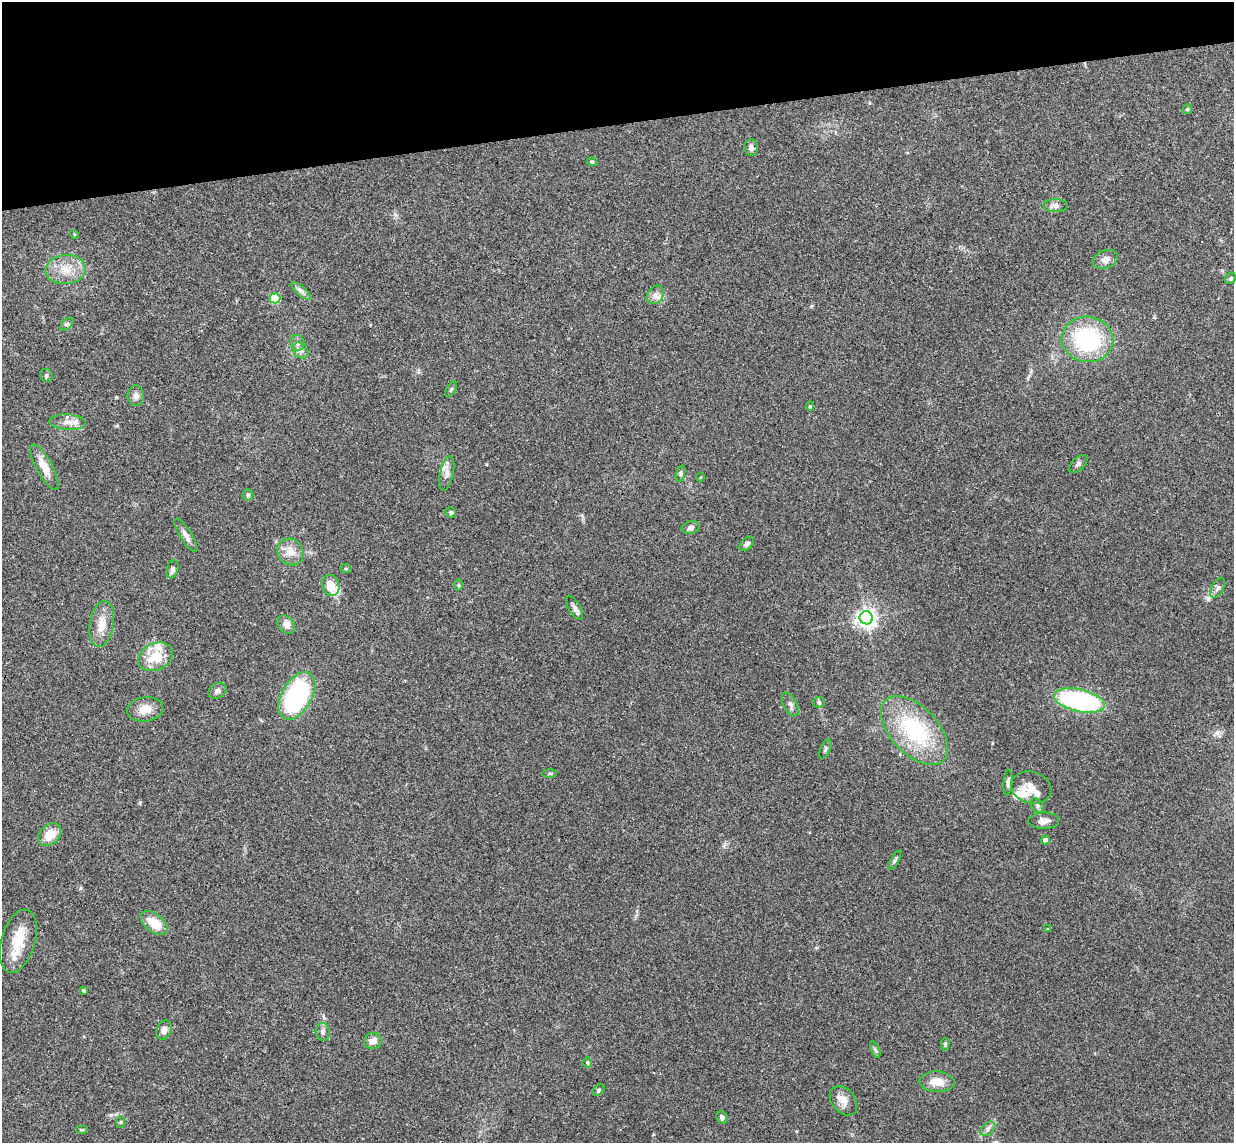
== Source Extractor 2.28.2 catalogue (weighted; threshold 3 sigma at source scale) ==
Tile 3 of 4 x 4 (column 3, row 1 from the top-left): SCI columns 2523-3754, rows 3578-4718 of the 5046 x 4985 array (HDU 1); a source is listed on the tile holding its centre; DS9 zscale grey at full resolution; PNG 1236 x 1145 px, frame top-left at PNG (2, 2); each listed source drawn as its Kron ellipse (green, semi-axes under 4 px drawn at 4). Shown black and unused: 11% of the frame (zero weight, under 3 of 4 exposures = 6% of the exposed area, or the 3 px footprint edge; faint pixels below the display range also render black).
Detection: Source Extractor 2.28.2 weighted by HDU 2 'WHT'; one run over the whole footprint, this tile lists its part. Background 0.158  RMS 0.0071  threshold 0.0321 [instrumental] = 3 sigma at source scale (4.5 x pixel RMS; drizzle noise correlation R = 1.50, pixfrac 1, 0.05/0.05 arcsec/px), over >= 5 px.
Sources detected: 82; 1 cosmic-ray / hot-pixel residue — neither listed nor drawn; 7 inside a brighter listed object's ellipse — not listed separately; the other 74 listed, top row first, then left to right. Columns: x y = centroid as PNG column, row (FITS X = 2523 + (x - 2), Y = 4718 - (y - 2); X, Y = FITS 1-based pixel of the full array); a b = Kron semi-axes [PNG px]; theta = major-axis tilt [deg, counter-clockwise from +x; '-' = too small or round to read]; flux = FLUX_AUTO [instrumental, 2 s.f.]
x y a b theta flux
1187 109 5 4 - 0.9
751 148 8 7 - 2.4
592 162 5 4 - 1.2
1056 206 12 6 1 3.1
74 234 4 3 - 0.69
1105 259 13 9 20 4.5
65 269 20 14 5 14
1231 278 6 5 - 1.3
301 291 12 4 -40 2.5
655 295 10 7 56 3.5
275 298 5 5 - 39
67 324 8 4 45 1.5
1087 339 26 22 -7 66
297 343 8 7 - 2.9
301 350 9 7 -44 2.9
46 375 7 6 - 1.6
451 389 9 3 57 0.92
136 396 10 8 89 3.3
810 406 4 4 - 0.86
68 422 18 7 -4 5.5
1078 464 11 6 45 1.9
44 467 26 8 -61 11
447 473 18 7 79 4.2
681 474 8 3 71 1.1
700 477 4 3 - 0.45
248 495 5 5 - 1.1
451 512 5 5 - 1.2
690 527 9 6 13 2.2
186 535 19 6 -58 4.1
747 544 9 5 42 2.6
290 552 14 12 -48 8
172 569 9 5 74 2.3
346 569 6 3 -18 0.75
331 585 11 8 -74 11
459 585 5 3 - 0.85
1217 588 11 6 63 2.3
575 608 13 6 -59 2.7
866 618 6 6 - 380
102 624 23 12 81 11
286 625 10 7 -49 5
155 657 18 13 24 17
217 691 10 7 32 2.8
297 696 26 15 60 110
1079 701 26 11 -13 110
819 702 5 5 - 1.1
790 704 13 6 -62 2.8
145 709 18 12 7 8.8
914 731 42 23 -46 62
825 749 10 5 67 1.4
549 774 7 4 1 0.99
1008 782 13 4 86 2.3
1031 787 20 15 -16 9.2
1037 806 8 5 -51 1.7
1044 821 15 8 0 4.5
50 835 13 9 45 12
1045 840 4 4 - 4
895 860 10 4 59 1.5
154 923 16 9 -37 14
1048 929 4 3 - 0.89
18 941 32 17 73 20
84 991 4 3 - 1.4
164 1030 10 7 68 4
323 1032 9 7 -80 2.5
373 1041 9 8 - 5.2
945 1044 6 4 -89 1.2
875 1050 9 4 -66 1.4
587 1063 5 5 - 1.1
937 1082 17 10 -3 9.3
598 1090 7 5 42 1.1
843 1101 16 11 -50 6.3
722 1117 6 5 - 2.1
120 1122 6 4 88 0.88
988 1129 8 5 42 2.4
82 1130 6 4 0 0.87
Unlisted compact peaks at least as high as the median listed source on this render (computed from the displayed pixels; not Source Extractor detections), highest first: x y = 1208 599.